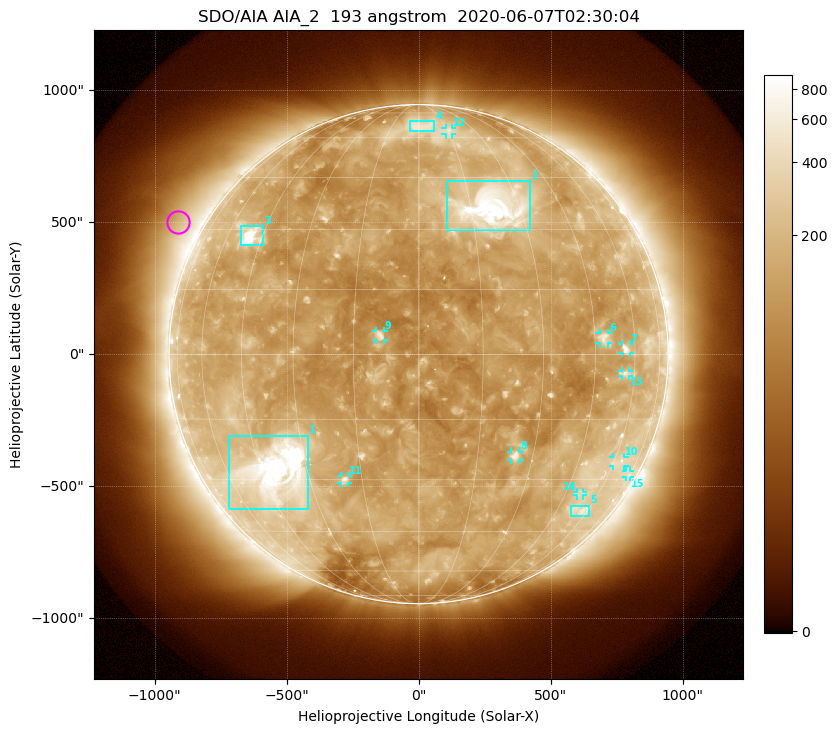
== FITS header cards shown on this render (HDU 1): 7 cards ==
TELESCOP= 'SDO/AIA'
INSTRUME= 'AIA_2'
WAVELNTH=                  193
WAVEUNIT= 'angstrom'
DATE-OBS= '2020-06-07T02:30:04.84'
CTYPE1  = 'HPLN-TAN'
CTYPE2  = 'HPLT-TAN'

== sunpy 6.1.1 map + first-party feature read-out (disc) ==
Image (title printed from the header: SDO/AIA AIA_2  193 angstrom  2020-06-07T02:30:04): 1024 x 1024 px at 2.4 arcsec/px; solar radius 946 arcsec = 394 px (full disc in frame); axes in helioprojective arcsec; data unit not stated in the header (colour bar unlabelled)
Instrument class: DISC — disc imager (sunpy class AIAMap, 193 A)
Bright regions (active regions / flare kernels): reference = the median radial profile (limb darkening/brightening removed); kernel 9 px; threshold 5 sigma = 220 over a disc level ~137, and >= 1.15x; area >= 12 px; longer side >= 9 px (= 22 arcsec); searched inside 0.97 R_sun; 15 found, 15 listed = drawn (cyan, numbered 1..; 10 of them under ~33 arcsec drawn as corner ticks so the feature stays visible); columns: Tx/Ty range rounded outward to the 5 arcsec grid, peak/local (2 s.f.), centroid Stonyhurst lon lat
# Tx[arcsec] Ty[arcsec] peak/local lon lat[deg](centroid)
1 -720..-420 -590..-310 21 -40 -28
2 105..425 470..655 13 +22 +36
3 -675..-585 410..485 12 -49 +28
4 -35..60 845..885 3 +2 +66
5 575..645 -615..-570 3.1 +56 -38
6 685..720 40..80 4 +48 +4
7 770..800 5..40 4.6 +56 +1
8 350..385 -400..-370 5 +25 -24
9 -160..-130 55..90 6 -9 +4
10 735..780 -425..-390 2.6 +63 -26
11 -295..-265 -490..-460 4.1 -20 -30
12 100..130 830..860 2.6 +16 +63
13 770..800 -85..-65 2.9 +56 -4
14 600..625 -535..-520 2.4 +51 -34
15 785..805 -465..-440 2.2 +73 -29
Off-limb structures (1.02-1.3 R_sun): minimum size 162 px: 6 found; the strongest spans PA ~40..80 deg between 1.02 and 1.3 R_sun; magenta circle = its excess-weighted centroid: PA ~60 deg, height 1.1 R_sun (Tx ~-910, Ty ~500 arcsec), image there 1.9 x the reference